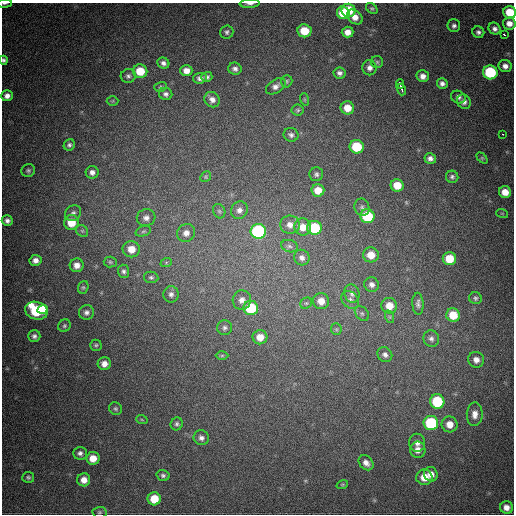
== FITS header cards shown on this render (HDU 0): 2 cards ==
NAXIS1  =                  512
NAXIS2  =                  512

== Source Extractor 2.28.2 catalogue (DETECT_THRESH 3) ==
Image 512 x 512 px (HDU 0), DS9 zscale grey, 1 PNG px = 1 image px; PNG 516 x 516 px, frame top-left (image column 1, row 512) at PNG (2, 3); each listed source drawn as its Kron ellipse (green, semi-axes under 4 px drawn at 4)
Background 803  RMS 23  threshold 67.6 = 3 sigma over >= 5 px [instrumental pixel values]
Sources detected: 136; all 136 listed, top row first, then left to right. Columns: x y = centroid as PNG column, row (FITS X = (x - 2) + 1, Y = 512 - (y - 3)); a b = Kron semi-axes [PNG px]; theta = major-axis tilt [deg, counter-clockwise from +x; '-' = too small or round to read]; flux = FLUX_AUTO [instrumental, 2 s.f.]
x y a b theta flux
4 3 7 3 0 2600
250 4 10 3 3 5200
372 8 6 4 -45 2400
348 10 7 6 - 47000
510 12 6 6 - 40000
343 13 6 6 - 35000
355 17 9 6 -42 12000
509 23 6 6 - 11000
454 26 6 6 - 4600
495 29 6 5 - 5800
304 31 7 6 - 35000
227 32 6 6 - 4200
348 32 6 5 - 12000
478 32 6 5 - 4500
504 35 3 3 - 4700
4 60 4 4 - 3500
377 62 6 6 - 2600
163 63 6 5 - 5400
505 66 6 6 - 8100
369 68 7 7 - 7200
235 69 7 6 - 5500
140 71 7 7 - 36000
186 71 6 5 - 11000
490 72 7 7 - 110000
339 73 6 5 - 5000
128 76 7 7 - 4600
423 76 6 6 - 8600
207 77 5 5 - 3800
200 78 7 5 3 5800
287 81 6 5 - 2500
442 83 5 5 - 5500
400 84 5 3 - 7500
276 86 11 6 34 7700
160 87 6 4 17 2400
402 89 6 3 -74 8900
166 94 6 6 - 4700
7 96 6 5 - 7800
458 97 7 6 - 5100
304 99 6 4 -71 1700
212 100 8 7 - 8500
113 101 6 5 - 2000
464 102 7 6 - 5600
347 108 7 6 - 20000
298 110 6 5 - 2700
503 134 3 2 - 9700
291 135 7 6 - 4800
69 145 6 5 - 3800
357 147 7 6 - 58000
430 158 6 5 - 6100
482 158 6 4 -45 1900
28 171 7 6 - 3500
92 172 6 6 - 6500
316 174 7 7 - 3900
206 177 6 5 - 2200
452 177 6 6 - 3900
397 185 6 6 - 24000
318 190 6 6 - 20000
505 192 6 6 - 17000
362 207 9 7 -70 5100
239 210 9 8 - 7800
219 211 7 6 - 3500
73 213 9 7 39 5800
502 213 6 3 -19 1700
367 216 7 7 - 72000
146 218 9 8 - 8000
7 221 5 5 - 5400
71 222 7 7 - 30000
290 225 10 9 - 11000
303 227 8 8 - 16000
314 228 7 7 - 82000
82 231 6 5 - 2900
143 231 8 5 19 3000
258 231 7 7 - 240000
186 233 9 8 - 10000
289 246 8 6 -16 4200
131 249 8 8 - 19000
371 255 8 7 - 19000
302 258 8 7 - 6600
449 259 6 6 - 35000
36 260 6 5 - 8100
110 262 6 5 - 2500
166 263 6 4 20 1900
77 265 7 7 - 10000
124 271 6 5 - 3900
151 277 7 5 -9 3300
372 285 7 7 - 6300
83 287 6 5 - 2400
171 294 8 7 - 5700
352 294 9 7 -73 5900
475 298 6 6 - 3300
242 300 9 9 - 10000
350 300 10 8 -48 7200
321 301 8 8 - 15000
306 303 6 5 - 2700
418 304 11 5 -88 5200
389 306 8 7 - 19000
251 308 7 7 - 70000
43 309 5 4 - 18000
36 311 11 9 -15 110000
86 312 7 7 - 5900
362 313 8 6 -48 3600
453 315 7 6 - 30000
390 317 6 4 -71 2200
64 326 6 6 - 2900
225 328 7 7 - 4700
336 329 6 5 - 2600
34 336 6 6 - 4800
260 337 7 7 - 17000
431 338 8 7 - 5800
96 345 5 5 - 2600
385 355 8 7 - 6100
222 356 6 4 1 2200
476 360 8 7 - 9500
104 364 6 6 - 11000
437 401 7 7 - 85000
116 409 7 6 - 3100
475 414 12 8 87 11000
142 420 6 3 -20 1800
431 423 7 7 - 120000
177 424 6 6 - 3600
450 424 8 8 - 16000
201 438 8 7 - 6200
417 443 9 8 - 8500
418 450 8 7 - 11000
80 453 7 6 - 5300
93 458 6 6 - 19000
366 463 8 6 -46 8200
431 474 7 6 - 11000
163 475 6 5 - 3600
28 477 6 5 - 3200
424 477 8 7 - 23000
84 480 6 6 - 13000
342 485 6 4 17 1800
154 499 6 6 - 32000
506 507 6 6 - 11000
99 512 7 5 2 2900
At the frame edge (FLAGS 8, measured only in part): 5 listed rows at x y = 4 3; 250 4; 510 12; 509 23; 4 60